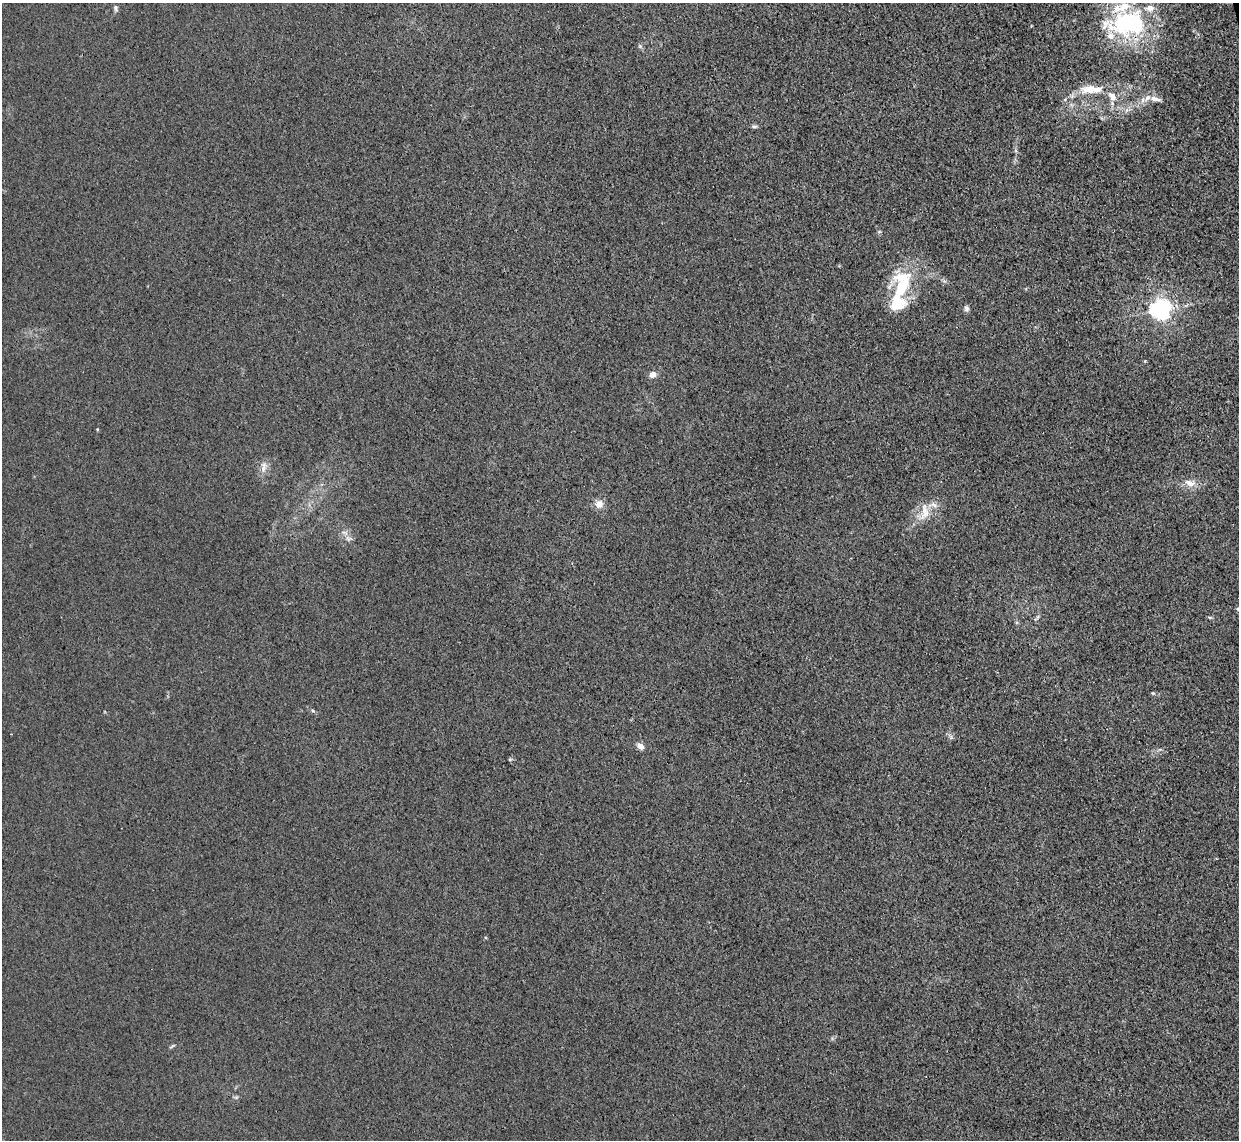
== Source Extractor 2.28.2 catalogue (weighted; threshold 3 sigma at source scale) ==
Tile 10 of 4 x 4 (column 2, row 3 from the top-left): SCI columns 1265-2501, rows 1293-2430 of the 5002 x 4979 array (HDU 1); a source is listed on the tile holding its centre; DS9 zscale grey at full resolution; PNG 1241 x 1142 px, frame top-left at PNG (2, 3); no overlay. Shown black and unused: <1% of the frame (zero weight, under 3 of 4 exposures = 3% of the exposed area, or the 3 px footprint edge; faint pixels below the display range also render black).
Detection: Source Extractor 2.28.2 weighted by HDU 2 'WHT'; one run over the whole footprint, this tile lists its part. Background 0.0232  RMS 0.004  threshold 0.018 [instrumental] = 3 sigma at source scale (4.5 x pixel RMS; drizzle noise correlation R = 1.50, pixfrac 1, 0.05/0.05 arcsec/px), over >= 5 px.
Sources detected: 40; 1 inside a brighter object's white glare — not listed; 10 inside a brighter listed object's ellipse — not listed separately; the other 29 listed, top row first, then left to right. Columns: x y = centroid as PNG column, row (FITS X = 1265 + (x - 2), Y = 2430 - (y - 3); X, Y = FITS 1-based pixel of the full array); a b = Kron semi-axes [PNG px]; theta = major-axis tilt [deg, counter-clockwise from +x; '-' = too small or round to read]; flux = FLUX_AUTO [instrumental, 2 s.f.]
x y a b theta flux
116 8 8 5 -83 1.1
1125 23 55 38 3 51
640 46 6 4 -46 0.72
1090 90 30 14 3 9.6
1155 99 16 7 -12 3.2
754 126 9 5 1 0.89
944 281 8 4 -44 0.96
897 303 39 21 -85 18
966 308 8 6 -82 1.2
1160 309 7 7 - 270
1145 361 4 4 - 0.37
653 374 6 6 - 3.4
97 429 5 3 - 0.37
263 468 14 8 61 3
1190 483 16 10 -16 4.3
599 504 10 9 - 3.7
924 512 29 16 67 8.8
348 538 10 7 -26 2
1238 609 5 4 - 0.53
1210 617 6 4 0 0.57
1037 618 11 4 48 0.89
1153 693 5 4 - 0.49
312 710 6 4 -31 0.74
951 737 6 6 - 0.99
640 746 10 7 -44 2.2
510 759 6 3 72 0.5
485 937 4 3 - 0.48
172 1046 9 3 32 0.66
236 1097 8 4 1 0.7
Overlapping masked pixels (flux is a lower limit): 2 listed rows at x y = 1125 23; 897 303
Isophote crosses this tile's border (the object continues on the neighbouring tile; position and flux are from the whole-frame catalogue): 1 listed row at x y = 1238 609